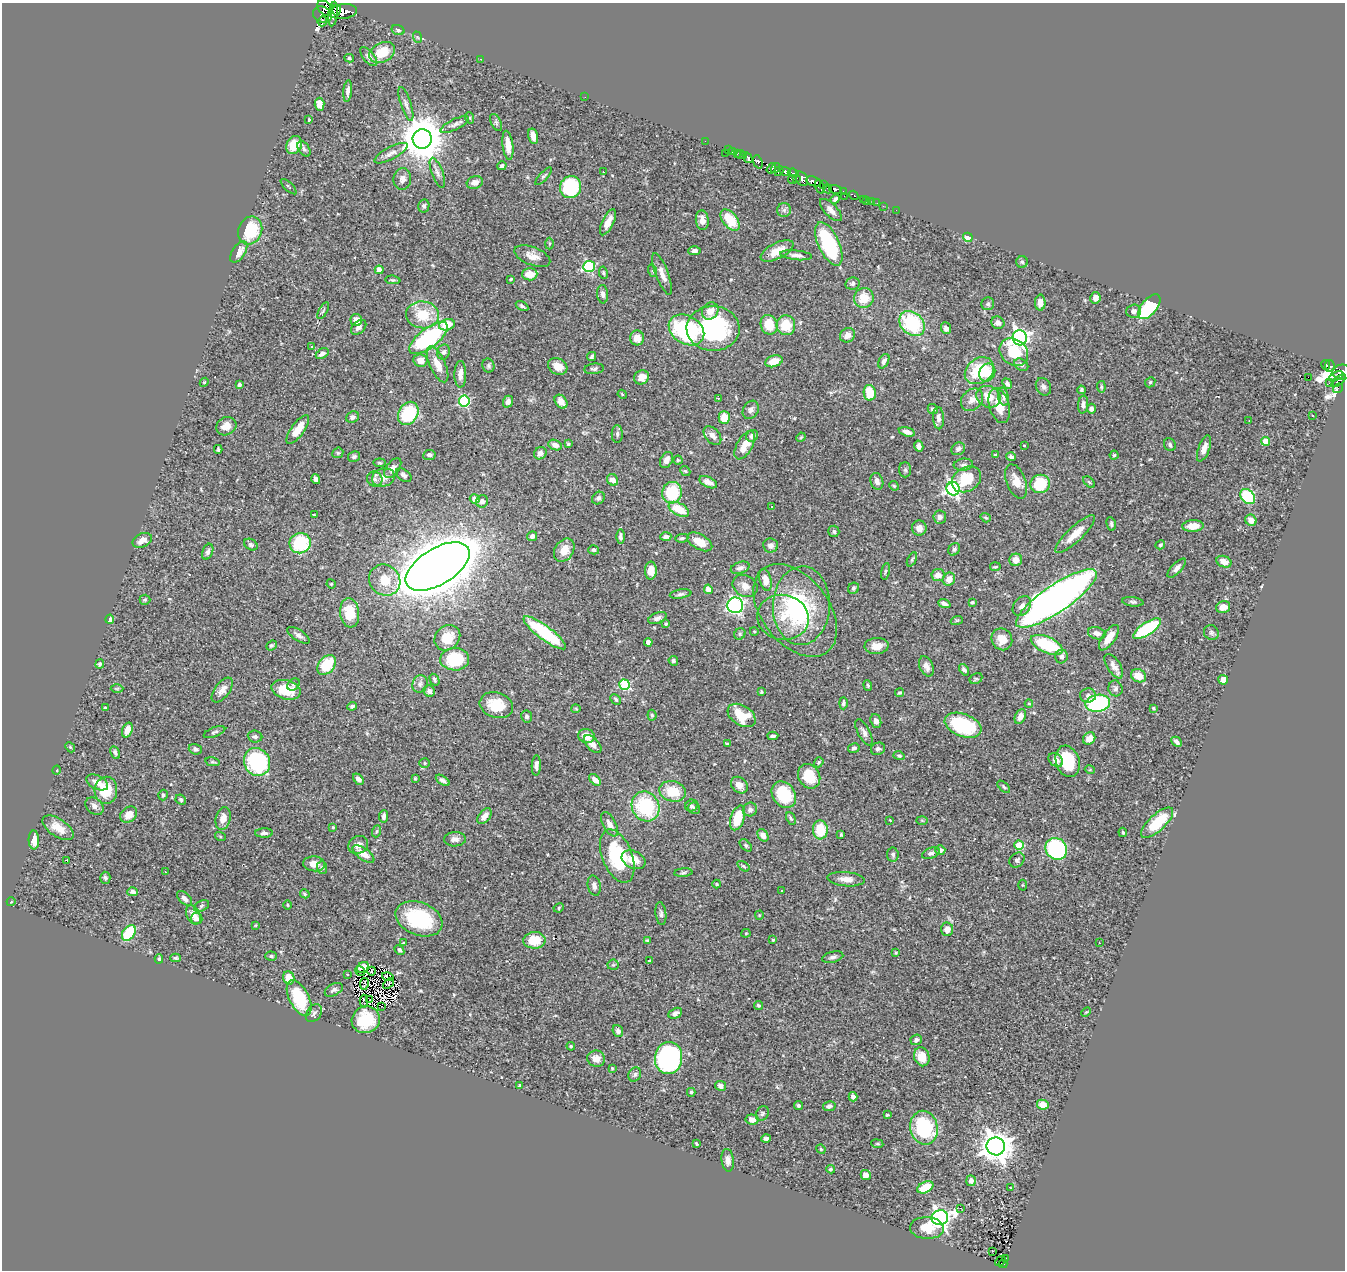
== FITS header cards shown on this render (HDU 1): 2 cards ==
NAXIS1  =                 1343
NAXIS2  =                 1268

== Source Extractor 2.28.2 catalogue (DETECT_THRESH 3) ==
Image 1343 x 1268 px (HDU 1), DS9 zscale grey, 1 PNG px = 1 image px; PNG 1347 x 1272 px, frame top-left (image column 1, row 1268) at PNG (2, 3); each listed source drawn as its Kron ellipse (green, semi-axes under 4 px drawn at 4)
Background 0.7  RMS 0.025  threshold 0.0752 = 3 sigma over >= 5 px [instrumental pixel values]
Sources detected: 516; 9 with non-positive FLUX_AUTO (blend fragments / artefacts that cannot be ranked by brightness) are neither listed nor drawn; of the other 507, the 500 brightest by FLUX_AUTO listed and drawn (7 fainter detections omitted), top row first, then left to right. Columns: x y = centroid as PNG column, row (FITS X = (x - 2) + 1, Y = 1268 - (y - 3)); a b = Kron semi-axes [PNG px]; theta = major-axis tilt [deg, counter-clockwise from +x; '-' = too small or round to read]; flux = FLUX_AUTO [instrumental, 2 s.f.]
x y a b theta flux
325 8 9 6 -39 190
337 10 5 3 - 150
343 12 14 7 7 550
322 14 10 7 -26 400
333 14 12 4 83 460
322 21 5 4 - 32
398 30 6 5 - 3.4
417 37 6 3 -70 2
382 52 13 9 29 38
369 57 11 5 -50 6
349 58 5 4 - 2.1
481 59 3 2 - 4.6
348 91 11 4 85 6.3
585 97 2 2 - 2.9
320 104 6 5 - 14
406 104 17 5 -72 7.2
470 118 6 3 -72 1.7
309 120 3 2 - 1.4
496 123 9 5 -64 3.2
455 124 16 5 26 7
533 136 8 4 -75 10
422 139 9 9 - 6200
705 141 2 2 - 2.1
294 145 9 7 62 28
508 145 14 5 -83 21
304 149 8 5 -55 3.8
728 150 3 2 - 11
733 151 3 2 - 13
391 153 18 6 28 10
725 153 2 2 - 25
738 154 4 3 - 20
741 155 4 2 - 16
743 155 3 2 - 14
748 158 5 3 - 61
758 162 7 4 -72 32
502 166 5 4 - 3.2
771 168 6 3 54 68
776 168 5 3 - 62
779 171 5 4 - 60
785 171 5 4 - 270
603 172 3 3 - 1.3
437 173 16 5 -70 7.3
793 173 6 3 -20 72
544 176 11 4 47 3.4
402 179 11 9 83 9
792 179 4 2 - 18
796 179 4 2 - 26
802 179 8 5 -57 250
814 181 8 4 -20 450
475 182 8 6 17 9.6
824 184 3 2 - 9.4
289 187 10 3 -44 2.5
571 187 11 10 - 120
820 187 7 4 -72 1.2
827 189 5 3 - 21
835 189 7 4 -18 260
843 192 3 2 - 7.6
854 195 5 3 - 43
844 196 2 2 - 21
835 199 5 3 - 4.3
863 199 3 2 - 2.7
867 200 3 2 - 2.1
872 202 2 2 - 1.6
877 203 2 2 - 2.3
424 206 7 5 78 4.5
883 206 2 2 - 4.4
784 210 7 7 - 5.4
831 210 14 6 -46 10
896 210 2 2 - 9.8
702 220 10 6 -84 12
730 220 12 7 -51 46
608 222 14 5 64 17
250 230 14 11 68 75
968 237 5 4 - 22
549 244 6 3 89 2
829 244 23 10 -65 150
694 251 6 4 2 5.6
777 251 18 8 27 24
239 252 12 6 56 16
796 255 16 5 -6 7.3
532 256 19 9 -21 16
1022 262 6 6 - 3.1
589 266 6 5 - 180
379 270 4 4 - 16
653 271 6 4 -72 2.6
603 273 6 4 -79 2.3
530 274 8 6 2 24
662 274 22 6 -69 15
510 279 4 2 - 2
393 280 8 4 -5 2.8
852 284 7 6 - 4.4
603 294 9 5 -84 6.3
864 298 10 9 - 31
1095 298 6 5 - 9.7
1040 303 8 5 89 11
988 304 6 6 - 3.4
522 306 7 4 -31 3.7
1149 307 15 7 50 110
323 311 9 3 61 2.5
710 311 9 7 51 16
1134 311 7 6 - 7.6
422 315 16 13 -6 47
356 320 6 5 - 13
998 323 7 6 - 8.3
912 324 14 11 -43 120
447 325 8 5 14 35
769 325 10 8 -70 38
786 325 10 9 - 43
359 327 9 6 41 6.7
713 328 26 22 -2 200
946 328 6 5 - 6.9
686 330 19 14 -31 200
848 335 8 7 - 13
429 338 23 9 37 190
637 338 7 7 - 18
1020 338 7 7 - 590
312 346 3 3 - 3.3
444 352 8 6 72 5.3
1014 352 15 12 -42 59
322 354 7 4 32 7.2
591 356 5 4 - 2.7
420 361 7 6 - 11
774 361 9 5 18 21
884 361 8 5 62 5.7
437 364 19 8 -65 24
1021 365 7 5 -31 4.7
1326 365 5 2 - 27
488 366 7 6 - 3.3
558 366 10 8 -28 18
1330 366 6 4 82 12
594 369 10 5 7 4.4
979 371 16 12 36 70
987 372 9 7 59 22
1342 372 10 7 2 110
460 374 13 6 89 11
1336 376 8 4 26 47
641 377 8 7 - 15
1308 377 2 2 - 410
1338 381 8 4 38 11
204 382 5 4 - 1.8
1150 382 5 4 - 2.7
1329 383 2 2 - 10
1007 384 5 4 - 4.2
239 385 4 3 - 3.5
1043 387 9 7 -60 5.5
1101 387 6 4 -83 2.2
1338 388 5 4 - 6.1
1081 390 4 3 - 3.1
870 393 8 6 -79 40
622 394 5 3 - 1.5
989 397 12 10 -26 22
1003 397 9 5 -77 4.7
718 398 3 2 - 2.6
972 400 12 10 46 12
464 401 5 5 - 150
508 402 6 5 - 7.9
561 402 7 5 -51 12
1083 405 9 5 84 5.9
999 406 18 10 -74 31
933 409 5 4 - 4.4
1091 409 5 4 - 4.9
751 410 9 7 60 6.3
408 413 12 9 58 85
1313 416 2 2 - 1.4
352 417 7 5 21 5.3
724 417 6 5 - 29
938 418 11 5 -87 8.7
1249 421 2 2 - 1.4
226 426 10 8 26 14
298 429 17 6 54 28
907 432 8 4 -16 8.7
617 434 9 5 90 4.5
712 435 11 7 -49 8.2
752 436 6 5 - 6.7
801 437 5 3 - 1.7
1266 441 4 4 - 36
568 444 4 4 - 2.1
555 445 7 5 -23 9.4
745 445 15 7 61 27
1024 445 3 3 - 1.8
1170 445 7 5 -68 4.1
919 446 5 4 - 5.6
218 449 4 3 - 2.5
958 449 7 6 - 4.5
1204 449 14 5 69 12
338 453 6 5 - 2.3
540 453 7 6 - 8
429 455 6 5 - 6
995 455 3 2 - 1.4
1114 455 4 4 - 1.9
354 457 6 5 - 3.6
1011 457 5 4 - 5.4
667 460 8 6 61 7.9
678 460 4 4 - 2.3
380 463 6 4 -7 2.1
963 465 10 6 6 5.2
393 468 11 6 54 9.6
905 470 7 6 - 3.6
685 471 5 4 - 2.4
404 475 9 5 -38 5.1
383 477 11 9 16 15
316 479 5 4 - 5.5
375 479 8 7 - 5.4
966 479 16 12 32 46
613 480 6 5 - 12
877 481 8 6 -74 7.6
1016 481 18 9 -69 19
708 482 9 5 -25 9.4
1089 482 7 4 -45 2.2
1040 484 10 9 - 73
894 486 5 4 - 1.6
953 489 7 6 - 410
672 493 11 10 - 74
1248 497 8 6 -46 100
598 498 7 5 44 4.6
475 499 5 4 - 16
482 501 6 6 - 9.3
771 507 3 2 - 1.2
679 509 11 6 -28 42
314 515 3 2 - 1.4
940 517 6 6 - 7.4
986 518 5 4 - 2.9
1251 520 6 5 - 14
1111 524 7 4 -77 3.2
1193 526 10 6 3 18
919 528 7 7 - 9.4
834 531 6 5 - 3.4
1075 534 26 7 43 28
532 536 5 5 - 4.5
620 536 7 4 90 4.6
666 536 5 4 - 3.9
682 538 6 4 9 3
142 540 10 6 26 11
700 542 14 7 -29 23
300 543 10 10 - 99
251 545 7 5 -31 3.5
771 545 7 7 - 6.5
1160 545 5 4 - 2.4
954 549 7 5 52 4
564 550 12 9 57 21
594 550 5 4 - 3.1
208 552 8 5 69 4.6
912 559 7 4 64 2.6
1016 560 6 6 - 12
1224 562 8 5 -22 11
438 566 36 18 31 7200
995 567 5 2 - 1.7
740 568 9 5 17 6
1177 568 12 5 47 7.2
651 571 9 6 88 16
885 571 8 3 77 2.6
938 575 6 6 - 13
949 579 7 6 - 14
385 580 16 15 - 35
765 580 11 6 -78 16
331 584 5 4 - 2
745 586 13 10 -33 13
854 588 6 5 - 2.9
708 589 5 4 - 15
681 594 11 4 9 4.4
1056 598 48 13 34 1300
145 600 5 5 - 2.3
972 602 3 3 - 3.1
1133 602 10 4 -6 4
944 603 6 3 -21 5.4
735 605 8 8 - 300
801 606 39 28 87 120
1022 606 11 8 53 10
1223 607 7 6 - 15
795 610 52 33 -52 190
350 613 15 9 -84 39
783 617 26 22 -11 49
658 618 10 5 22 6.7
110 619 4 4 - 9.8
957 620 6 4 18 2.1
666 624 4 4 - 2.5
1147 629 16 6 34 140
754 631 4 3 - 1.5
545 633 26 7 -37 130
1097 633 9 6 -16 8.2
1211 633 8 7 - 4
740 634 6 5 - 2.7
298 635 13 5 -33 6.5
447 638 14 11 43 30
1109 638 15 6 55 21
1002 639 11 10 - 19
648 642 4 4 - 12
271 645 5 4 - 2.8
1047 645 17 8 -23 93
877 646 12 8 3 16
1061 656 7 6 - 6
455 659 14 11 0 78
673 661 5 4 - 3.4
100 664 5 4 - 2.9
327 665 11 7 50 58
926 666 10 6 -65 9
1114 666 14 6 -57 10
964 670 6 4 -55 5.8
1139 676 8 6 -27 24
976 679 7 5 28 2.8
434 680 6 4 -60 3.2
1223 680 5 5 - 9.1
293 684 7 5 46 4
420 684 9 7 66 6.2
624 685 5 5 - 120
868 685 5 4 - 2
1115 688 8 7 - 4.5
117 689 6 4 1 2.4
222 690 14 7 52 10
286 690 15 9 -15 46
429 691 6 5 - 5.8
761 692 3 3 - 2.3
900 693 4 4 - 2.4
1088 695 8 7 - 5.5
616 699 6 4 -45 3
843 703 6 4 90 3.3
1029 703 4 4 - 1.7
1098 703 12 8 9 150
496 705 17 12 -18 48
352 706 5 4 - 4.1
105 708 3 3 - 2.8
1153 708 3 3 - 1.9
576 709 5 4 - 1.8
652 715 5 4 - 2.6
742 715 15 10 -32 50
527 716 6 5 - 4.2
1020 716 8 5 63 11
876 721 7 5 -69 7.5
963 725 19 11 -21 120
127 730 8 5 70 13
214 732 11 4 20 3.7
864 732 14 6 -62 8.3
255 736 7 6 - 4.6
586 736 8 7 - 21
773 736 5 3 - 4.3
1089 738 7 5 50 13
1177 742 6 3 -46 6.2
593 744 11 6 -47 10
727 744 4 3 - 2.8
70 747 6 4 -47 2.1
854 748 6 5 - 3.9
195 749 7 5 -18 4.8
878 749 7 6 - 4.8
115 752 6 4 -62 3.8
899 756 6 4 -17 2.6
1056 760 8 6 -40 9.6
1068 761 16 11 -72 61
213 762 7 3 -12 2.3
257 762 14 12 -66 160
819 762 5 4 - 2.8
425 763 5 4 - 2.4
536 765 10 4 88 7.1
57 770 5 3 - 1.3
1090 770 5 3 - 1.4
809 776 13 10 -58 46
358 779 6 4 -47 6.6
415 779 4 3 - 1.6
443 780 8 4 -35 5.9
595 780 7 4 -42 10
97 782 12 6 -26 13
739 785 9 7 -45 14
1004 787 7 4 -43 2.7
106 790 13 11 86 48
673 791 13 10 -15 41
163 795 5 4 - 3.6
784 795 14 11 -54 72
181 800 5 4 - 2.8
94 806 10 7 -42 7.5
645 806 15 13 -62 130
691 806 6 6 - 3.5
694 808 6 5 - 3.4
750 809 7 6 - 5.4
129 814 9 7 40 16
384 816 6 4 83 5.3
484 816 9 5 53 11
223 818 12 7 76 15
738 818 13 7 72 42
791 818 7 3 -64 2.8
890 820 3 2 - 1.4
922 820 6 4 -2 2
1157 823 20 8 43 63
609 824 13 6 -61 11
333 827 3 3 - 2
58 828 17 9 -34 21
820 830 9 7 -88 53
377 831 6 4 70 2.4
1123 832 4 3 - 1.8
264 833 9 4 2 4.6
763 835 7 5 -57 10
841 835 3 3 - 1.9
220 836 5 3 - 1.6
455 839 11 7 2 7.9
34 840 9 5 -89 17
358 845 10 8 27 10
746 845 7 4 -45 2.8
1019 845 5 4 - 61
1056 849 11 10 - 190
940 850 5 5 - 7.4
931 853 9 5 22 5.1
363 854 12 5 -35 18
893 855 7 6 - 4
617 856 28 15 -69 120
633 860 12 8 -23 23
1017 860 8 6 45 3.8
67 861 3 3 - 26
314 864 11 7 -4 14
743 866 7 3 -35 2.1
322 867 6 5 - 3.1
165 872 3 2 - 2.3
683 873 9 3 5 2.8
105 878 6 5 - 3.4
846 879 19 7 -5 15
717 884 4 4 - 1.4
1022 885 5 3 - 1.4
594 886 10 6 -77 6.8
781 890 3 3 - 2.1
133 892 5 4 - 4.8
305 894 5 4 - 2.4
184 898 9 5 -42 7
11 902 4 3 - 1.2
288 905 4 3 - 1.4
202 906 8 5 28 4
559 908 5 4 - 2.3
661 914 11 5 -84 4.8
193 915 10 6 -62 14
759 915 4 4 - 1.6
197 919 6 5 - 5.7
419 919 24 16 -21 120
256 925 4 2 - 1.5
947 929 7 6 - 12
129 933 9 5 55 78
746 933 4 4 - 1.9
534 940 11 8 3 46
647 940 4 3 - 1.5
773 940 3 2 - 1.6
403 943 3 3 - 2.1
1099 943 3 2 - 1.2
399 950 5 4 - 2.9
896 953 4 3 - 1.6
271 956 6 4 -2 2.9
833 957 11 5 14 5.3
175 958 5 4 - 2.7
159 959 4 4 - 2.3
649 961 3 2 - 1.1
613 965 5 5 - 3
363 968 6 5 - 1.8
360 971 5 2 - 1.4
372 971 4 2 - 2.7
347 975 3 2 - 1.6
388 977 6 3 -16 2.9
289 978 7 5 -68 23
364 984 6 2 80 2.7
388 984 6 2 42 1.4
334 990 10 6 28 5.1
299 998 19 9 -63 86
370 1000 2 2 - 1.4
364 1001 6 3 -89 2
758 1005 4 4 - 2.5
381 1006 2 2 - 68
1086 1012 5 3 - 1.7
314 1013 10 7 52 6.1
675 1013 7 5 26 5
366 1020 14 13 - 60
618 1031 6 5 - 6.3
916 1040 6 5 - 6.1
571 1046 4 4 - 1.8
922 1057 9 7 -71 20
669 1058 16 13 85 300
596 1059 9 8 - 16
612 1068 3 3 - 1.5
635 1074 7 6 - 4.1
519 1085 4 3 - 1.9
720 1086 5 4 - 6.6
691 1092 4 3 - 2.4
853 1097 4 4 - 6.3
798 1105 4 4 - 3.6
1043 1105 6 5 - 21
829 1106 6 5 - 4.5
762 1114 8 6 58 3.4
887 1115 3 3 - 2
752 1119 6 5 - 9.9
924 1128 17 13 -77 140
766 1138 4 3 - 4.7
696 1143 4 2 - 2.2
877 1144 6 3 -8 1.7
996 1146 9 9 - 2300
821 1149 5 4 - 2
728 1160 11 6 -83 8.5
830 1169 4 3 - 2.4
866 1175 5 5 - 11
971 1181 5 5 - 7.5
925 1187 8 5 27 33
1011 1187 4 2 - 1.4
960 1208 3 2 - 14
940 1218 8 7 - 750
927 1228 17 11 -3 32
992 1251 3 2 - 3.5
1005 1259 3 2 - 3.8
1000 1261 6 3 41 15
1003 1264 4 3 - 33
At the frame edge (FLAGS 8, measured only in part): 1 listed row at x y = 1342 372
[7 fainter detections neither listed nor drawn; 9 non-positive-flux detections neither listed nor drawn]